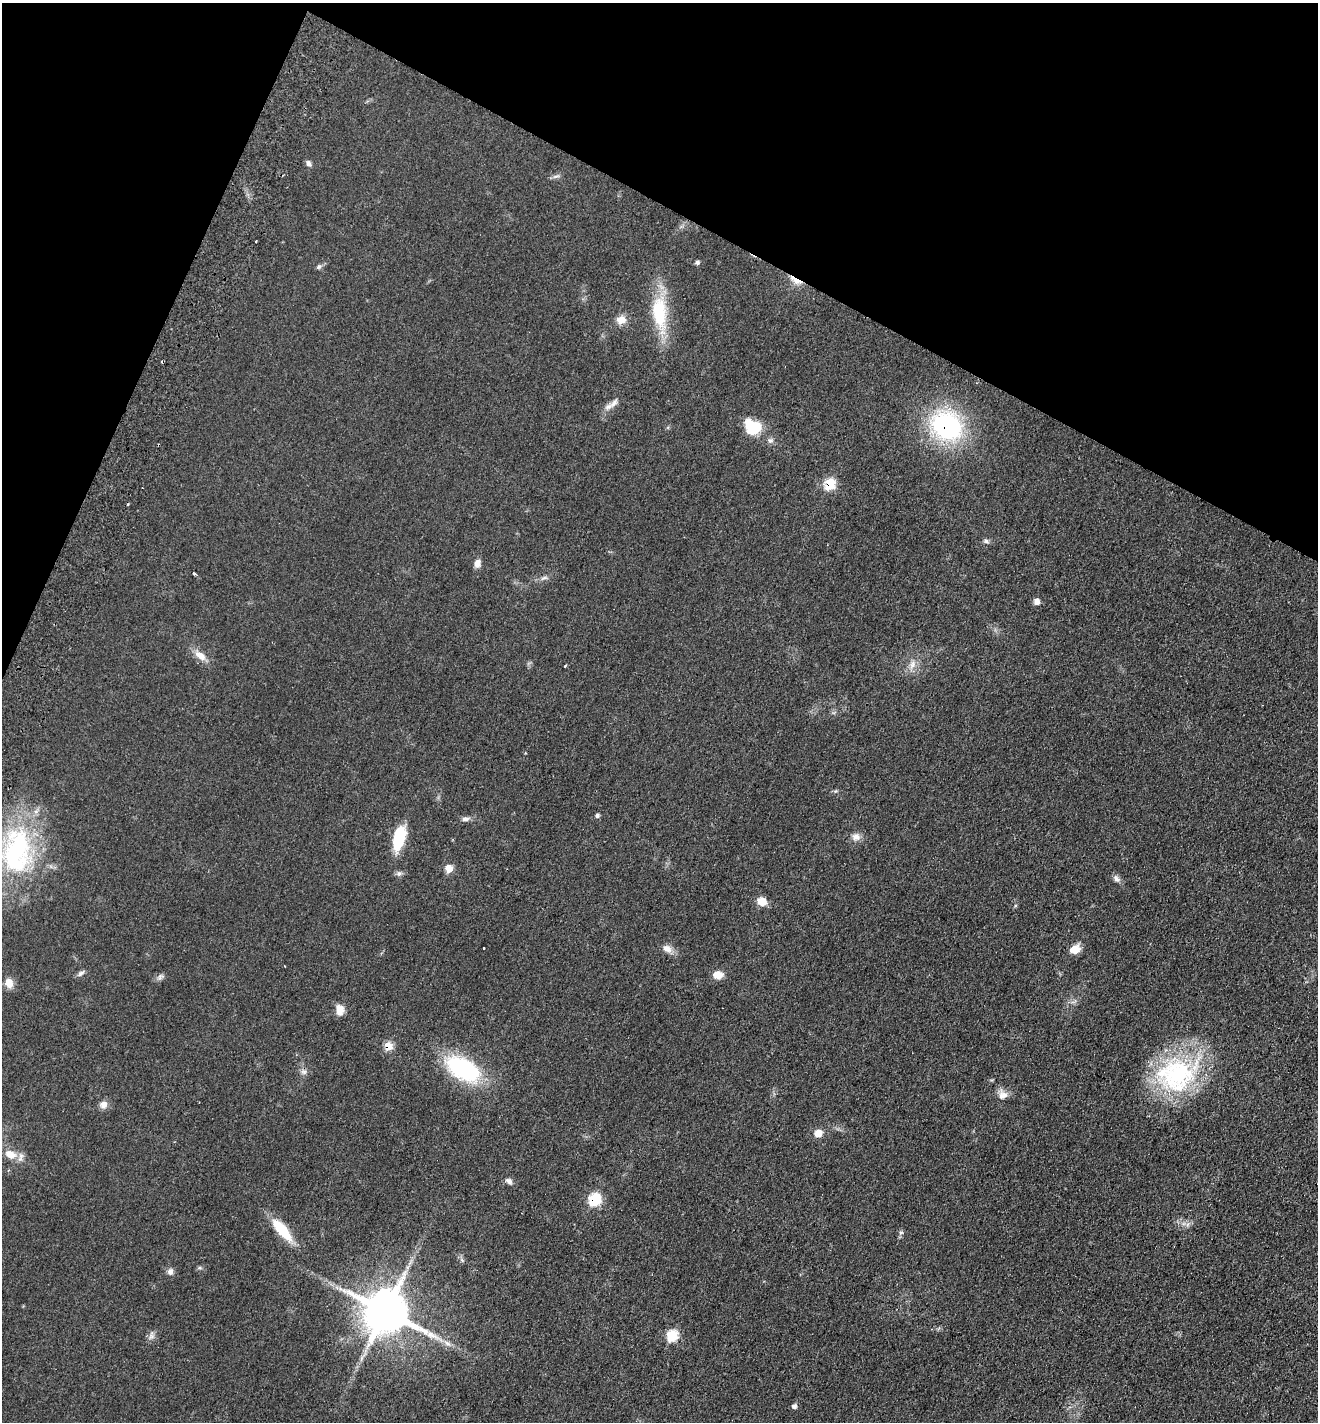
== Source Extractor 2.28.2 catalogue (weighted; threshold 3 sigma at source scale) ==
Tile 2 of 4 x 4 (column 2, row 1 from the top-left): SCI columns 1652-2967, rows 4289-5708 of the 5799 x 5737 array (HDU 1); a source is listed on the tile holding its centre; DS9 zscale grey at full resolution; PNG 1320 x 1424 px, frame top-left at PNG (2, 3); no overlay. Shown black and unused: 21% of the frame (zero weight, under 2 of 3 exposures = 3% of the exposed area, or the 3 px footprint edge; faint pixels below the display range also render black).
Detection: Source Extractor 2.28.2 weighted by HDU 2 'WHT'; one run over the whole footprint, this tile lists its part. Background 0.0534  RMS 0.0087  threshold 0.039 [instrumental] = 3 sigma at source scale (4.5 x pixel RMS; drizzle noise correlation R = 1.50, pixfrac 1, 0.05/0.05 arcsec/px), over >= 5 px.
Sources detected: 58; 3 cosmic-ray / hot-pixel residue — not listed; the other 55 listed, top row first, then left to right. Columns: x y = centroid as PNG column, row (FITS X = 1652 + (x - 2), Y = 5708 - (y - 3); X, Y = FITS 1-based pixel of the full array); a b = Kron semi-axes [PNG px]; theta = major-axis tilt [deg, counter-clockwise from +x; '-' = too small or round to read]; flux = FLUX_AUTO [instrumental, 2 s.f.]
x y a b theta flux
308 163 8 6 -71 2.6
556 176 10 3 11 1.8
697 262 5 4 - 1.8
319 267 7 5 43 1.8
795 280 18 6 -37 7
659 312 40 17 -86 46
621 320 12 10 11 7.5
614 403 16 7 46 5.2
947 426 33 28 -29 110
753 427 20 16 -38 24
770 441 7 4 -1 1.8
830 483 8 7 - 29
986 541 7 5 -29 2
477 563 8 7 - 5.6
194 573 4 3 - 6
544 578 10 4 22 2.3
1037 601 7 5 -87 5.3
200 656 18 9 -36 8.3
912 665 12 6 71 4.8
565 666 3 2 - 0.78
525 753 3 2 - 0.7
597 816 5 5 - 2.1
465 819 11 5 5 2.9
856 837 11 10 - 5.1
399 838 25 11 75 32
16 851 64 38 85 130
449 868 6 5 - 16
1117 879 10 7 -40 3.2
762 902 11 9 -25 8.4
667 948 13 9 -28 5.9
1075 949 11 8 20 10
285 966 3 2 - 0.58
81 973 11 5 35 2.4
718 975 11 9 2 7.5
160 976 10 6 51 2.5
9 983 11 9 -75 7.4
340 1010 13 9 -88 7.2
388 1046 7 6 - 15
463 1069 34 19 -30 91
304 1072 9 5 -5 2.5
1176 1075 52 46 1 110
1003 1095 12 12 - 6.6
104 1105 10 8 47 5.3
818 1133 8 8 - 7.7
10 1154 20 12 -23 11
509 1181 10 7 -39 3
594 1199 7 6 - 53
282 1230 25 9 -49 33
901 1232 6 4 0 1.3
170 1271 8 7 - 3.3
386 1312 14 13 - 2900
672 1336 6 6 - 43
152 1337 9 4 8 2.3
448 1344 11 6 -35 3.9
794 1406 6 6 - 2.5
Overlapping masked pixels (flux is a lower limit): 5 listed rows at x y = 795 280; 947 426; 830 483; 388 1046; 594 1199